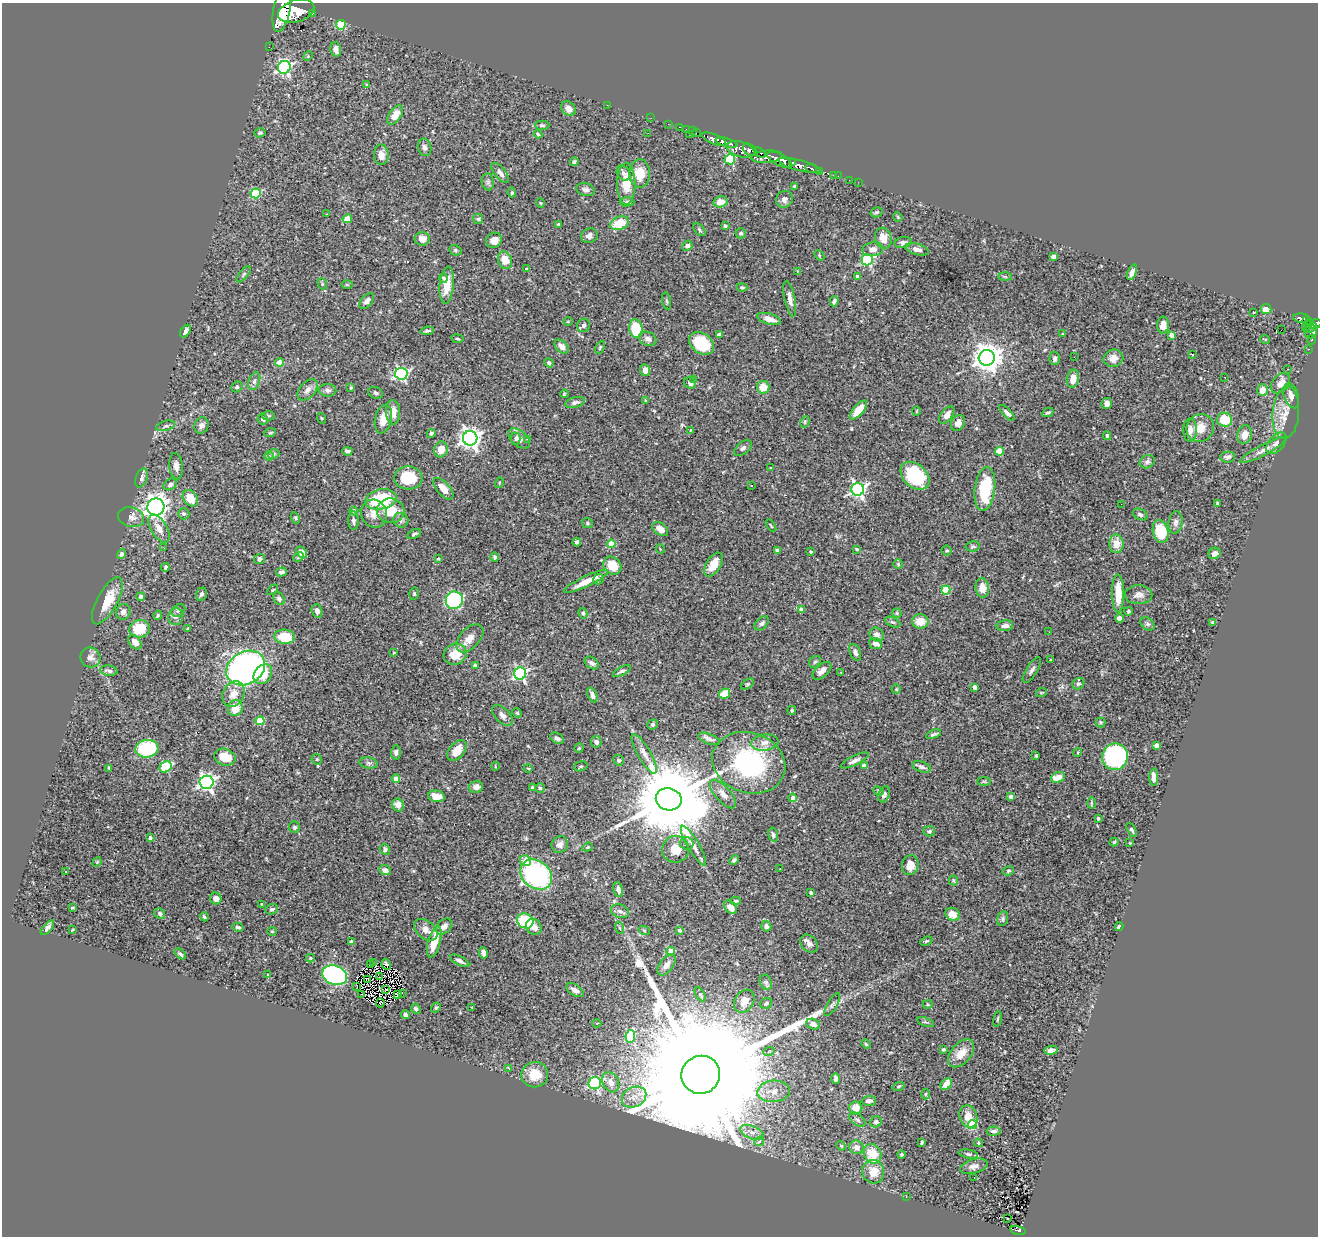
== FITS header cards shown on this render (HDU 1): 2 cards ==
NAXIS1  =                 1316
NAXIS2  =                 1234

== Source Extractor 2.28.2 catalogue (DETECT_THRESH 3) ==
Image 1316 x 1234 px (HDU 1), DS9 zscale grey, 1 PNG px = 1 image px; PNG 1320 x 1238 px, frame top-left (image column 1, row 1234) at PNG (2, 3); each listed source drawn as its Kron ellipse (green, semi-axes under 4 px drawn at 4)
Background 0.746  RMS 0.026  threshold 0.079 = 3 sigma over >= 5 px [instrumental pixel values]
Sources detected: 478; all 478 listed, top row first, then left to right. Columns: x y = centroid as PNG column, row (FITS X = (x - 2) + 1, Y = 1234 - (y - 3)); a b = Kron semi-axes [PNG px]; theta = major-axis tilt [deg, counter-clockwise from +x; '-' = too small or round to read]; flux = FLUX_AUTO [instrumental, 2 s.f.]
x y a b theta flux
282 9 23 8 79 6900
296 11 19 11 18 6000
312 13 4 3 - 89
341 25 5 4 - 72
269 47 2 2 - 10
336 49 7 5 -76 10
308 56 5 4 - 1.8
284 67 6 6 - 340
367 85 4 3 - 2.1
607 105 2 2 - 75
568 108 8 6 -45 13
395 115 11 6 56 20
651 118 2 2 - 6.8
668 124 2 2 - 12
542 125 7 4 0 3.4
679 127 3 2 - 18
686 129 2 2 - 12
693 131 3 2 - 26
696 132 3 3 - 21
260 133 6 4 14 3
648 133 2 2 - 1.3
538 134 4 3 - 1.9
690 134 3 2 - 28
714 139 13 5 -24 1600
727 143 11 3 -16 1300
425 147 9 6 -74 6.2
740 149 14 7 -16 970
750 150 8 5 -36 630
760 153 6 3 -31 360
381 155 10 7 -87 13
767 157 16 6 5 1400
730 159 5 5 - 110
779 160 13 6 -26 2900
574 162 4 3 - 3
792 163 4 3 - 660
800 165 22 5 -15 1400
811 168 6 3 -21 240
819 171 4 3 - 120
500 173 12 5 -51 8.3
623 173 8 6 -58 6
640 173 14 10 -89 33
833 175 2 2 - 7.7
838 176 2 2 - 9.1
849 180 2 2 - 6.7
488 182 8 6 -80 4.9
858 182 2 2 - 4.4
626 184 21 9 90 38
795 186 3 3 - 2.1
585 190 9 6 -16 6
256 193 5 5 - 110
512 193 5 4 - 2.8
784 199 9 8 - 7.7
627 202 7 4 1 3.7
720 202 7 5 15 17
540 203 5 3 - 1.4
876 212 6 5 - 3.6
326 214 3 2 - 1.9
898 217 5 4 - 1.8
347 219 5 4 - 30
478 219 5 5 - 2.7
619 223 9 6 18 38
559 224 3 3 - 2.2
725 226 3 3 - 3.3
699 230 8 4 -48 3.2
741 233 5 5 - 4.1
589 236 8 7 - 8.2
883 238 10 8 -73 19
422 239 7 7 - 12
494 240 8 7 - 16
903 242 9 5 10 5.1
687 246 5 4 - 6.1
873 249 10 7 7 11
917 249 12 5 -15 8.2
455 250 6 5 - 3.2
819 255 6 4 -48 2.2
1053 257 4 4 - 12
505 260 9 7 -68 25
867 260 5 5 - 210
526 269 3 3 - 3.1
798 271 3 3 - 1.7
1132 272 8 4 67 8.2
244 274 10 4 50 3
857 276 4 3 - 9.3
1005 276 6 4 -2 2.5
443 278 5 4 - 3.5
322 284 6 4 -70 2.8
347 285 6 4 -1 2.2
447 285 18 7 84 30
742 288 5 4 - 3.3
790 299 18 5 -78 11
367 301 9 5 48 7.3
667 301 9 3 -79 2.5
834 301 5 4 - 5
1266 309 5 5 - 25
1254 312 3 2 - 1.4
1302 318 8 4 -8 220
769 319 12 5 -15 14
1307 320 3 3 - 160
568 321 5 3 - 1.5
1315 324 6 4 24 430
584 325 7 6 - 5.2
1163 325 8 6 89 12
1307 325 7 3 59 74
1310 328 7 3 27 350
636 329 9 6 -82 76
1281 330 2 2 - 820
185 331 7 4 59 6.5
427 331 7 3 8 3.2
1311 332 7 6 - 360
719 334 4 3 - 3.8
1063 334 3 3 - 2.7
1172 335 4 4 - 16
457 339 6 3 -9 2.2
648 339 9 7 -28 8.3
1265 339 5 3 - 1.3
1312 340 5 3 - 26
701 343 14 10 -36 65
561 346 8 5 -45 12
600 347 7 3 64 2.1
1309 349 2 2 - 4.8
1192 354 3 2 - 2
1074 357 2 2 - 1.7
987 358 8 7 - 2400
1055 358 7 5 87 6.3
1113 358 10 8 16 16
280 362 4 4 - 23
549 363 5 4 - 4.1
1288 369 2 2 - 1.3
645 370 6 5 - 10
401 374 6 6 - 300
1225 377 2 2 - 1.1
1073 379 9 6 79 17
693 380 4 3 - 3.7
254 381 9 5 69 5.1
690 383 6 5 - 7.7
1280 383 11 8 48 19
237 387 6 5 - 3.4
763 387 6 6 - 24
351 388 3 3 - 2
308 390 12 7 49 9.5
327 390 9 6 -3 6.8
1262 390 6 5 - 15
376 393 8 5 -22 4.4
564 394 4 3 - 1.6
1291 396 13 7 -71 12
645 400 4 3 - 1.4
575 402 10 5 15 6.8
1107 404 5 5 - 6.5
858 410 11 5 49 26
916 411 5 3 - 1.5
393 412 12 7 -89 16
1007 413 10 4 -45 6.4
1048 413 6 4 27 3
1286 413 26 13 85 31
947 415 10 5 51 11
268 416 6 4 0 2.9
321 418 5 3 - 1.7
263 419 6 5 - 5
383 419 14 8 77 23
1225 420 7 7 - 52
805 422 6 4 62 2.6
958 423 8 6 57 10
202 425 8 7 - 7.3
166 426 9 5 15 4.5
1200 428 14 13 - 24
690 430 3 2 - 1.3
1190 430 12 6 88 11
270 433 6 4 18 2.7
431 433 4 4 - 3.3
1245 435 9 7 73 17
1107 436 4 3 - 3.3
470 438 7 7 - 1000
519 438 13 7 -40 10
515 439 6 5 - 4.1
528 439 4 4 - 1.5
1276 443 12 7 50 9.9
743 448 10 6 39 5.8
441 449 8 6 74 21
1263 450 26 5 28 12
347 451 5 3 - 4.4
999 451 4 4 - 44
274 454 6 4 23 2.7
269 456 5 5 - 2.3
1228 457 7 5 4 6.2
1147 462 8 6 26 5.3
176 466 13 7 -85 10
771 468 3 3 - 1.4
915 476 16 11 -43 120
142 478 10 5 70 5.6
408 478 14 11 -4 51
499 483 5 3 - 1.8
170 484 7 5 32 4.2
751 485 2 2 - 1.1
443 489 13 6 -49 18
858 489 6 6 - 430
985 489 22 10 82 93
190 498 9 6 -52 29
381 499 16 10 11 110
1217 503 3 2 - 2
1121 504 2 2 - 0.94
156 507 9 8 - 1100
354 511 4 4 - 2
390 511 14 12 -8 41
184 514 6 5 - 4.4
374 514 14 13 - 20
1140 514 8 5 -26 4.6
131 517 13 9 -14 11
295 518 6 4 -62 2.3
353 520 9 5 -87 5.5
401 520 7 7 - 5.6
1175 522 11 7 82 7.6
587 523 6 5 - 2.5
771 526 7 3 -57 1.7
159 528 16 8 -59 15
660 529 9 5 -38 15
1161 531 11 7 -74 66
414 534 7 3 24 2.9
577 542 4 4 - 5.3
611 544 4 4 - 50
1116 544 9 7 -87 21
973 546 7 5 11 3.5
164 548 2 2 - 2.1
660 549 4 3 - 1.4
857 549 4 3 - 2
777 551 4 3 - 6.4
947 551 5 5 - 2.5
302 552 6 4 -48 13
811 552 3 3 - 3.2
1215 553 6 5 - 7
121 554 5 4 - 5.1
298 557 6 4 43 3
495 557 4 4 - 3.9
259 559 5 5 - 6
438 559 4 3 - 1.9
898 564 5 4 - 2.4
714 565 13 7 60 24
612 566 10 8 -47 35
165 567 4 3 - 3.4
281 572 5 4 - 5.6
598 579 5 5 - 2.5
586 581 24 5 25 29
982 588 10 6 -82 18
273 590 6 2 45 1.4
946 590 4 4 - 66
1118 593 19 6 -89 41
201 594 7 5 69 4.4
414 594 6 5 - 2.7
1139 595 13 9 -1 11
141 597 4 3 - 4.8
279 599 7 5 -63 5.4
454 600 9 8 - 280
107 601 26 10 61 41
801 609 4 4 - 12
178 611 7 6 - 4.4
317 611 7 5 -74 6.9
1128 611 4 4 - 2.7
123 612 8 7 - 7.9
583 613 5 4 - 3.2
897 613 5 4 - 2.1
158 615 5 4 - 2
176 617 8 7 - 7
1119 618 4 4 - 9.4
920 621 8 7 - 25
892 622 8 4 -26 3.1
1213 622 4 3 - 4.3
762 623 8 5 44 4.7
1147 624 8 5 -41 3.7
1005 626 8 5 7 9.3
139 629 10 8 10 51
188 629 3 3 - 2.1
1049 632 2 2 - 3.1
877 635 7 6 - 9.9
284 637 10 7 -7 50
470 638 17 10 46 18
135 642 8 5 -54 17
876 644 7 5 -20 13
855 652 9 5 -66 6.1
394 653 3 3 - 1.8
455 654 11 10 - 35
90 657 10 10 - 10
1051 660 3 3 - 1.8
815 662 6 5 - 3.2
592 663 7 5 -36 5.1
475 665 4 4 - 4.9
246 668 20 16 31 550
1032 670 15 5 58 7.2
109 671 8 5 -8 5.5
622 671 10 4 28 4.5
822 671 11 6 41 11
841 673 4 2 - 1.1
263 674 11 8 52 35
520 674 6 6 - 290
747 684 7 4 37 2.4
1078 684 6 5 - 4
975 687 4 3 - 4.8
896 689 5 4 - 1.9
1041 693 5 3 - 1.8
233 694 13 10 62 19
725 694 6 5 - 29
592 695 8 4 -68 7.4
235 708 8 7 - 29
792 710 4 4 - 3.1
517 713 5 4 - 2
503 715 13 7 -45 8.7
260 721 4 4 - 59
1100 722 5 5 - 2.7
653 724 5 5 - 3.9
933 734 8 3 22 3.8
557 738 7 5 -30 4.8
709 739 11 5 -21 7.4
596 742 5 5 - 6.3
765 742 14 8 8 13
1156 745 4 4 - 12
579 748 4 4 - 1.9
147 749 11 8 6 140
457 750 12 7 50 26
396 752 7 5 89 5.1
1078 752 4 3 - 1.7
644 754 22 6 -60 14
1036 756 3 3 - 1.7
225 757 11 8 -19 33
1115 757 13 12 - 280
317 759 5 5 - 2.4
619 760 5 5 - 4.3
855 760 15 4 26 8
369 763 9 5 -10 4.1
749 763 37 30 -19 250
495 766 4 2 - 1.2
581 766 7 5 16 2.6
864 766 4 4 - 13
166 767 6 5 - 93
921 767 9 5 -21 5.6
109 768 4 3 - 1.7
528 768 4 3 - 1.4
1058 777 7 5 20 28
1154 777 8 4 88 12
396 779 4 4 - 23
984 781 7 4 -1 2.5
206 782 7 6 - 580
476 787 7 5 11 8.9
532 787 3 2 - 1.9
540 788 5 5 - 2.4
878 791 5 4 - 2.2
723 794 17 7 -50 13
884 794 8 5 69 5.4
437 796 8 5 -12 18
1011 796 4 4 - 11
793 798 4 4 - 17
669 799 13 11 -12 35000
1091 803 6 4 90 2.4
398 805 7 5 -66 14
1098 818 3 3 - 2.3
294 827 6 5 - 3.5
1131 830 7 4 -60 3.7
929 831 6 5 - 3.2
773 835 7 4 -75 3.7
150 838 4 3 - 5.5
1114 842 4 4 - 2.3
687 843 7 6 - 5.4
1130 843 3 3 - 1.3
560 844 9 8 - 8.5
693 846 23 5 -59 13
587 847 5 4 - 2.2
385 849 5 5 - 4.8
676 849 13 13 - 26
734 860 5 3 - 3.7
526 861 6 5 - 21
97 862 5 4 - 1.8
910 865 10 8 81 20
780 868 3 2 - 2.8
385 870 6 5 - 6.1
66 871 3 3 - 5.6
1008 871 6 4 15 2.7
536 875 17 13 -41 290
953 881 5 4 - 2.3
618 890 8 4 -78 6.7
811 893 3 3 - 4.2
216 898 6 5 - 10
736 901 5 3 - 3.4
262 904 3 3 - 1.4
730 907 8 5 -50 17
72 908 3 3 - 1.7
272 909 6 5 - 4.3
620 911 9 6 -20 6.4
160 914 6 5 - 3.2
953 914 7 6 - 20
204 917 4 3 - 2.4
1003 919 7 5 75 3.9
525 921 8 7 - 85
766 926 5 5 - 5.7
1119 926 4 3 - 11
238 927 5 3 - 3.3
444 927 9 6 42 8.3
534 927 8 7 - 14
47 928 9 4 49 5
620 928 6 4 -69 2.7
72 930 3 2 - 1.5
426 930 13 8 -40 13
644 930 5 3 - 1.6
679 930 4 3 - 3.3
272 931 5 4 - 1.8
926 941 6 3 26 2.1
351 942 4 4 - 4.9
434 942 16 6 75 33
809 944 10 7 -47 8.1
671 951 4 4 - 27
483 953 6 4 -80 7.2
180 954 6 3 -41 3.2
310 958 4 3 - 2.4
460 961 10 4 -27 6.6
373 963 2 2 - 0.86
386 964 6 3 -65 1.7
371 965 2 2 - 1.6
666 965 12 7 52 11
268 975 3 3 - 1.4
335 975 13 9 -17 440
380 976 3 2 - 0.56
368 979 3 2 - 2
766 982 8 6 -69 4.2
357 986 4 2 - 1.4
386 990 3 2 - 1.3
575 990 10 5 -32 12
402 993 2 2 - 6.3
700 994 7 4 -58 3.2
361 995 3 2 - 2.2
398 995 4 3 - 3
744 1001 12 9 59 17
380 1003 4 2 - 2.6
766 1003 6 5 - 3.6
832 1004 13 5 60 4.8
928 1004 5 4 - 1.9
436 1007 5 4 - 2.8
472 1007 2 2 - 1
416 1009 5 4 - 3.8
405 1015 4 3 - 5.3
997 1019 8 3 79 2.1
926 1022 9 4 -17 3
597 1023 4 3 - 1.2
813 1024 7 5 -19 9.2
630 1036 6 5 - 99
866 1044 5 4 - 2.3
943 1049 4 3 - 2.6
1051 1050 6 4 9 6.2
769 1051 6 3 19 2.4
961 1053 16 9 49 24
509 1068 3 2 - 6.4
535 1075 13 12 - 34
701 1075 19 19 - 160000
836 1078 5 4 - 4.5
611 1082 10 8 -60 16
595 1083 6 6 - 230
946 1084 6 5 - 24
898 1086 6 3 19 2
774 1091 16 10 4 24
925 1094 5 3 - 2
634 1097 13 10 27 17
869 1101 7 5 4 7.8
856 1108 6 6 - 18
968 1117 11 8 -68 19
857 1120 9 5 -37 4.3
876 1122 6 5 - 4.8
973 1125 4 4 - 76
994 1131 7 4 5 5.2
752 1132 12 6 -22 11
759 1141 5 4 - 2.6
922 1142 3 2 - 2.2
978 1143 4 4 - 2
841 1146 5 4 - 2.4
856 1147 7 6 - 11
873 1154 10 8 -61 37
901 1154 4 4 - 2.3
968 1154 10 4 -11 3.7
974 1166 14 7 15 8.4
873 1172 12 11 - 27
974 1177 2 2 - 2.7
906 1197 3 2 - 1.6
1008 1219 3 3 - 4.5
1018 1230 8 4 -13 120
At the frame edge (FLAGS 8, measured only in part): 2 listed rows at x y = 282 9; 1315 324